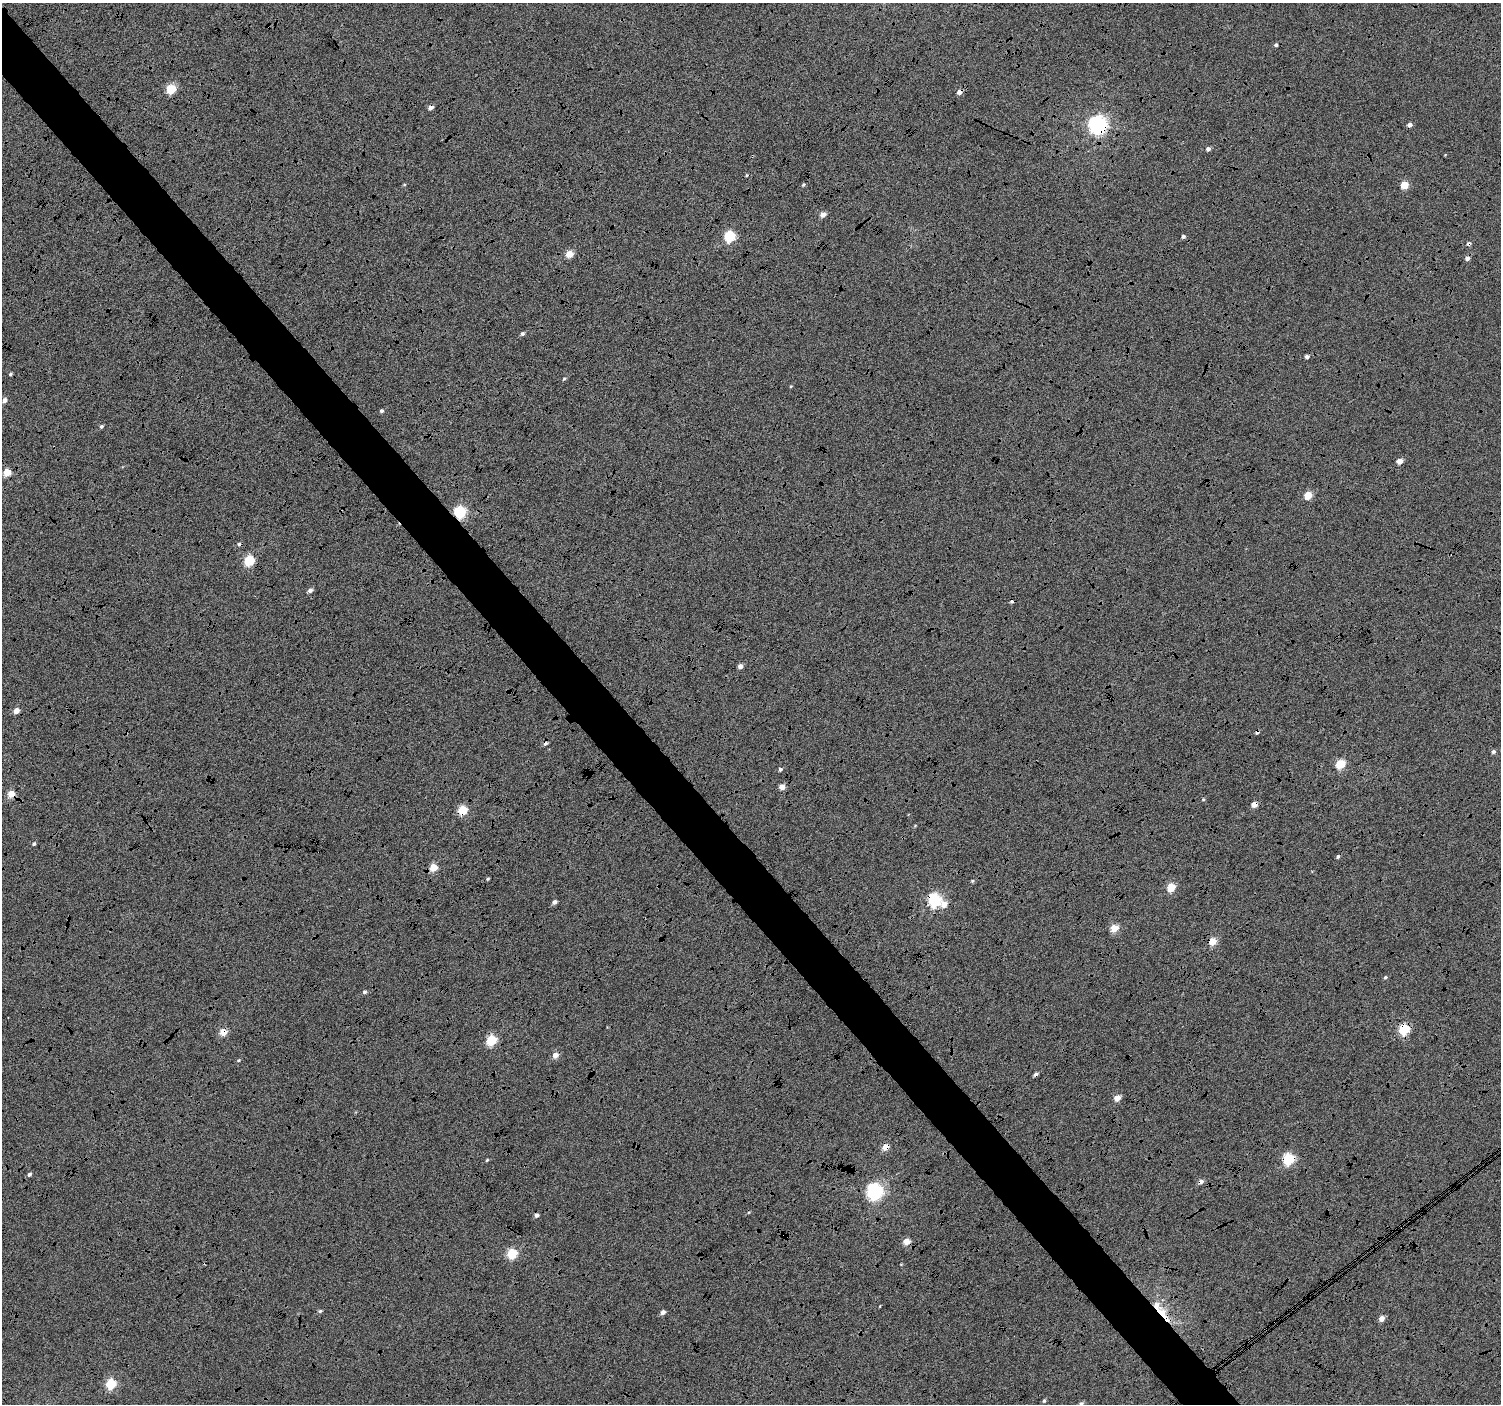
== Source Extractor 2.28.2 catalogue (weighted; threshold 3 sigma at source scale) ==
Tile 11 of 4 x 4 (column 3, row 3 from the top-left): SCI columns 3007-4505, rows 1610-3011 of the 6003 x 5959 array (HDU 1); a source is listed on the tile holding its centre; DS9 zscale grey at full resolution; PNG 1503 x 1406 px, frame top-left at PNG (2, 3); no overlay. Shown black and unused: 5% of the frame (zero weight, under 4 of 12 exposures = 2% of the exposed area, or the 3 px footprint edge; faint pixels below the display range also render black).
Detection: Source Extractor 2.28.2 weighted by HDU 2 'WHT'; one run over the whole footprint, this tile lists its part. Background -0.0512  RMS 0.021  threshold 0.086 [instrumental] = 3 sigma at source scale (4.09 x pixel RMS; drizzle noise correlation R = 1.36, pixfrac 0.8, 0.0396/0.0396 arcsec/px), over >= 5 px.
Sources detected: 82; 14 cosmic-ray / hot-pixel residue — not listed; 1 inside a brighter listed object's ellipse — not listed separately; the other 67 listed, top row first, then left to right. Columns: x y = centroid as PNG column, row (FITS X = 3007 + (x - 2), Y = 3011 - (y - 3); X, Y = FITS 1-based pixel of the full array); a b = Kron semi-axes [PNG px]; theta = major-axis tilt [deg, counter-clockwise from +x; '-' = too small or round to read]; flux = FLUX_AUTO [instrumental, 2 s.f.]
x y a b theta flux
1276 45 5 4 - 3.1
171 89 5 5 - 97
960 92 5 5 - 9.6
431 107 5 4 - 8.7
1097 125 7 6 - 820
1208 149 5 4 - 5.1
803 185 4 4 - 2.4
1404 185 5 5 - 48
823 214 5 4 - 14
730 236 5 5 - 160
1183 237 4 4 - 4
570 254 5 4 - 38
522 334 5 4 - 3.7
1307 357 5 4 - 4.8
10 374 4 3 - 2.6
564 379 5 4 - 2.4
4 400 6 5 - 7
382 411 5 4 - 3.3
101 426 5 4 - 3.4
1400 461 4 4 - 18
7 473 5 5 - 47
1308 495 5 5 - 47
460 512 6 5 - 190
249 561 5 5 - 120
310 590 5 4 - 7.1
740 666 4 4 - 9.4
16 711 5 4 - 16
1493 752 5 5 - 4.3
1340 764 5 5 - 86
780 769 4 4 - 4
782 787 4 4 - 19
11 794 5 4 - 37
1203 799 4 4 - 2.1
1254 804 4 4 - 18
462 811 5 5 - 91
34 844 4 4 - 3.1
433 868 5 5 - 43
488 879 4 3 - 2.2
972 881 4 4 - 2.1
1171 887 6 5 - 52
934 900 6 6 - 270
554 902 5 4 - 6.6
944 904 6 6 - 19
1114 928 5 4 - 46
1213 941 5 4 - 42
1385 977 5 4 - 2.7
364 992 5 5 - 3.4
1404 1029 5 5 - 150
223 1032 5 4 - 35
491 1040 5 5 - 120
555 1055 5 5 - 16
238 1060 5 3 - 1.9
1117 1098 5 4 - 21
885 1147 5 4 - 27
1289 1159 6 5 - 170
487 1160 4 4 - 2
29 1174 5 4 - 4
874 1192 7 6 - 510
906 1242 5 4 - 26
512 1254 5 5 - 110
320 1311 5 4 - 3
663 1312 5 4 - 7.7
1162 1313 28 10 -52 42
1382 1318 5 5 - 13
111 1384 5 5 - 120
1044 1401 6 4 63 2.8
1081 1404 6 5 - 4.7
Overlapping masked pixels (flux is a lower limit): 15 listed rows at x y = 960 92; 431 107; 1097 125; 460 512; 11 794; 1254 804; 462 811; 934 900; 1213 941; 1404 1029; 223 1032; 885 1147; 1289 1159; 906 1242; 1162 1313
Isophote crosses this tile's border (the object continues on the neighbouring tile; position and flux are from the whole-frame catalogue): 1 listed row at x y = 1081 1404